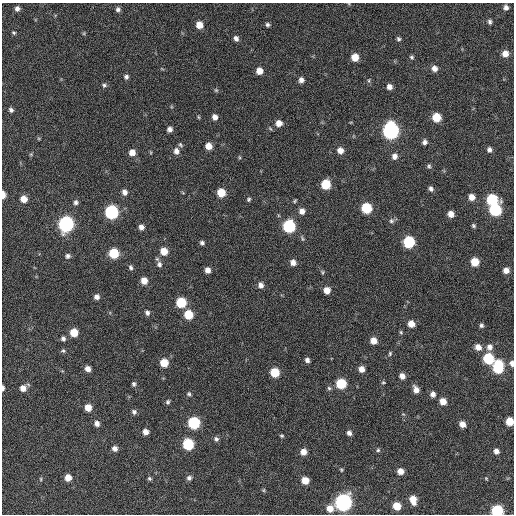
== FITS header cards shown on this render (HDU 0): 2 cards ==
NAXIS1  =                  512 / Axis length
NAXIS2  =                  512 / Axis length

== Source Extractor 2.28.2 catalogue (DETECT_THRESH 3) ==
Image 512 x 512 px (HDU 0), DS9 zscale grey, 1 PNG px = 1 image px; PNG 516 x 516 px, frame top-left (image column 1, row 512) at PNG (2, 3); no overlay
Background 198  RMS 14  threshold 42.4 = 3 sigma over >= 5 px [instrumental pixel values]
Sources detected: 141; all 141 listed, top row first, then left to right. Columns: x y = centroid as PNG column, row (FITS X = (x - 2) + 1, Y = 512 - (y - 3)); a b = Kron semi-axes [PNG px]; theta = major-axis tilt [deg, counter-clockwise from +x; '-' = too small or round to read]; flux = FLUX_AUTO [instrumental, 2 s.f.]
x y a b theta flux
506 7 5 5 - 3400
17 8 5 5 - 3500
118 9 6 6 - 3000
490 22 5 4 - 2300
199 25 6 6 - 11000
267 25 5 4 - 2000
13 33 4 4 - 1300
84 33 5 4 - 1100
236 38 6 5 - 3500
398 39 6 5 - 1900
505 54 6 6 - 8200
355 57 6 6 - 13000
412 57 6 6 - 1800
434 68 6 6 - 5700
259 71 6 6 - 9000
126 77 6 5 - 2400
301 80 6 5 - 4200
369 80 7 4 90 1300
104 85 7 5 0 2100
389 87 5 5 - 4900
216 90 6 5 - 1400
11 110 6 5 - 2400
198 117 5 3 - 990
215 117 6 5 - 5100
436 117 6 6 - 23000
279 123 6 6 - 7900
169 129 5 5 - 4000
391 130 8 7 - 290000
425 142 5 5 - 3200
180 145 7 5 -43 1700
209 146 6 6 - 9000
340 150 7 6 - 6700
489 150 6 5 - 3100
176 151 8 7 - 5000
132 152 7 6 - 7400
31 154 5 5 - 1100
394 156 7 6 - 4700
239 157 5 3 - 1000
429 166 6 5 - 1700
326 184 7 6 - 31000
431 189 7 5 -69 2900
125 192 7 6 - 4400
183 193 5 3 - 800
221 193 6 6 - 19000
3 195 6 4 -90 8600
472 197 6 6 - 7400
24 199 6 6 - 9900
249 199 5 5 - 1600
492 199 7 7 - 59000
295 201 5 4 - 1200
76 202 6 6 - 2700
366 208 7 6 - 47000
495 210 7 7 - 79000
302 211 7 7 - 5400
111 212 7 7 - 130000
451 214 6 5 - 6800
391 221 7 6 - 2500
66 224 8 7 - 220000
289 226 7 7 - 95000
474 226 5 4 - 1600
141 227 6 6 - 4500
302 238 9 4 -68 1700
409 242 7 7 - 71000
202 243 5 5 - 2300
164 251 7 7 - 11000
114 253 7 6 - 35000
68 256 6 6 - 2600
293 262 6 6 - 5400
475 262 6 6 - 19000
159 264 8 7 - 3500
131 267 6 5 - 2200
208 270 5 5 - 5700
506 270 6 5 - 6200
322 272 6 5 - 1300
144 281 7 6 - 9100
261 285 7 6 - 4500
327 290 6 6 - 8800
97 297 6 5 - 4000
181 302 7 6 - 38000
147 312 7 6 - 2900
189 314 7 6 - 26000
411 324 6 6 - 8900
481 325 5 5 - 2200
74 332 6 6 - 17000
401 332 5 4 - 1300
63 339 6 5 - 2800
373 341 6 6 - 8700
478 347 7 7 - 7000
489 347 8 8 - 5300
63 351 6 5 - 1800
390 353 6 4 76 1400
488 358 7 7 - 52000
307 360 5 5 - 3200
164 363 6 6 - 18000
512 363 6 5 - 4200
498 367 10 7 87 58000
88 369 6 5 - 5700
362 369 6 6 - 6700
275 372 6 6 - 26000
402 376 6 5 - 6200
383 382 6 4 -5 1200
134 384 5 4 - 2100
341 384 7 6 - 40000
3 388 6 3 89 2600
23 388 6 6 - 7200
329 388 5 5 - 1800
416 390 7 5 -65 6500
189 394 6 5 - 1700
433 394 6 6 - 4600
443 401 6 6 - 10000
168 402 6 5 - 1900
88 407 6 6 - 11000
134 412 6 5 - 2700
403 414 6 3 -18 1000
510 421 6 6 - 18000
97 423 6 6 - 4300
194 423 7 7 - 81000
462 424 6 5 - 7200
145 432 6 5 - 5800
349 433 6 5 - 3500
282 436 5 4 - 1400
216 439 7 6 - 2600
188 444 7 7 - 59000
115 448 5 5 - 4600
378 450 5 5 - 1500
496 451 6 5 - 4700
303 452 6 6 - 7400
341 470 5 4 - 1200
400 471 6 5 - 7900
68 477 6 5 - 9400
149 478 5 5 - 1600
189 478 7 6 - 2900
486 478 4 4 - 920
41 479 5 3 - 1000
305 480 6 6 - 12000
263 490 5 5 - 1200
413 500 8 6 -74 12000
343 502 8 7 - 330000
397 506 6 6 - 17000
330 508 7 7 - 10000
497 510 7 6 - 73000
At the frame edge (FLAGS 8, measured only in part): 5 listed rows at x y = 3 195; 512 363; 3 388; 510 421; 497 510